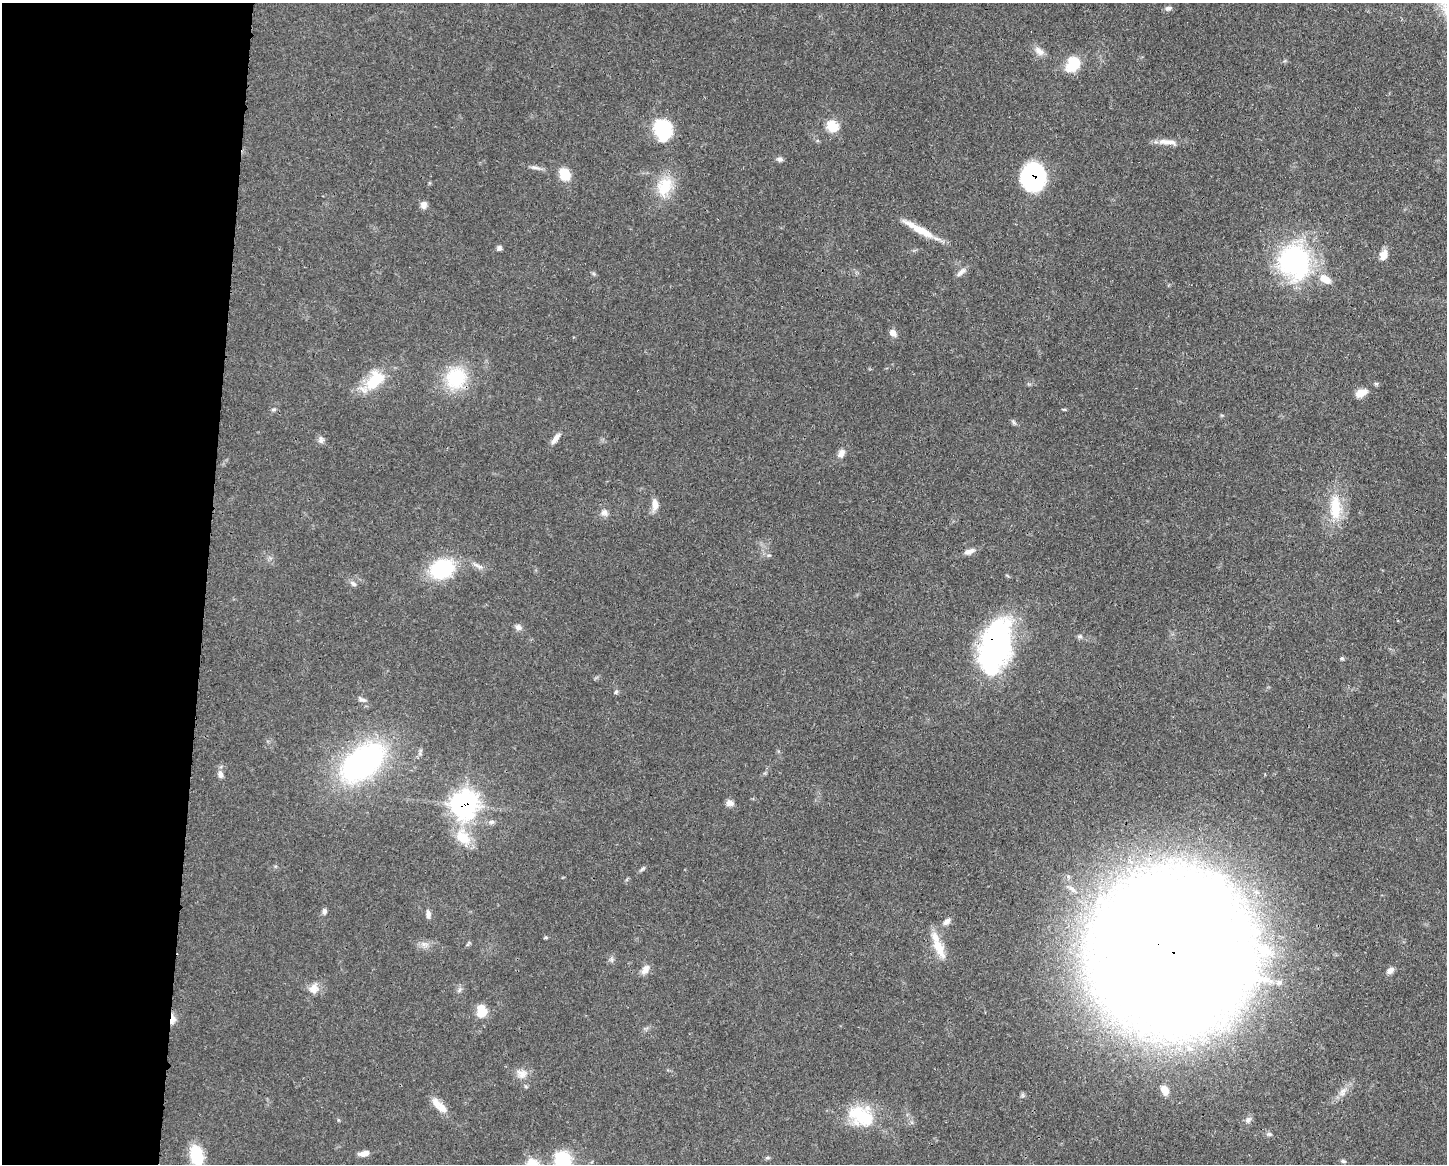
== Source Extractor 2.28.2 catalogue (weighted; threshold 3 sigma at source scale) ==
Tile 4 of 3 x 4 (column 1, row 2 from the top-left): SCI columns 112-1556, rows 2329-3490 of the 4670 x 4658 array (HDU 1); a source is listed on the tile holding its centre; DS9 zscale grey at full resolution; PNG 1449 x 1166 px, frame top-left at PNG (2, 3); no overlay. Shown black and unused: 14% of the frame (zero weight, under 3 of 4 exposures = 1% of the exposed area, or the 3 px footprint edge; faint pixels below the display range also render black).
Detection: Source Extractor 2.28.2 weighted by HDU 2 'WHT'; one run over the whole footprint, this tile lists its part. Background 0.055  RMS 0.0032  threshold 0.0145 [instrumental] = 3 sigma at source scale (4.5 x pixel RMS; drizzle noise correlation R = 1.50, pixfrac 1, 0.05/0.05 arcsec/px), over >= 5 px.
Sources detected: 80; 2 inside a brighter object's white glare — not listed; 2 inside a brighter listed object's ellipse — not listed separately; the other 76 listed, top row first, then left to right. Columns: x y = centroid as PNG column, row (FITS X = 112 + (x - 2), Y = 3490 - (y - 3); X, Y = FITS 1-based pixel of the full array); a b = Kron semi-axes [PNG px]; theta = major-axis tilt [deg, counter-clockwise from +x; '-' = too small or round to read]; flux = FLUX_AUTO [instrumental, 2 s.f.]
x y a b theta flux
1168 8 10 6 10 0.99
1039 51 15 9 -44 2.4
1073 64 18 14 59 8.6
832 126 10 8 -39 10
662 129 20 16 -73 21
1167 142 28 7 -6 3.1
780 159 8 6 -23 1
536 168 16 5 -16 1.4
564 174 11 9 -60 7.5
1033 177 23 19 89 43
664 186 27 21 67 10
423 205 9 7 87 1.7
921 231 34 10 -28 7.1
499 248 7 6 - 0.79
1383 255 13 8 66 3
1295 261 36 31 -70 59
961 272 15 6 43 1.5
1325 279 16 9 -34 4.1
893 333 8 7 - 2
456 378 29 27 58 17
375 380 30 18 50 12
1361 393 16 9 30 3.1
273 409 8 4 9 0.53
1064 409 7 3 -8 0.36
1013 422 8 5 -57 0.67
555 439 17 6 55 2.1
321 440 10 7 -89 1.2
841 453 11 8 57 2
655 505 17 8 88 2.5
1335 508 39 15 -90 11
604 513 10 9 - 1.7
969 551 12 6 22 1.9
769 555 6 3 17 0.39
478 566 18 6 -29 1.7
442 569 29 22 23 21
353 583 11 5 -37 0.98
518 627 9 7 -27 1.4
1080 636 7 5 -6 0.68
996 646 50 26 78 87
1342 658 5 5 - 0.47
616 692 6 5 - 0.62
362 700 10 6 -18 1
363 762 50 28 38 79
220 774 10 7 -81 1.4
730 803 10 8 -19 1.5
464 805 12 11 - 190
491 822 9 5 9 1
463 837 24 16 -47 8.4
642 869 9 4 36 0.64
324 911 8 6 77 0.91
428 914 11 6 -87 1.2
947 921 11 7 48 1.5
545 938 6 3 0 0.39
424 944 7 6 - 1.2
468 944 10 3 46 0.49
939 948 31 11 -65 6.4
1172 950 72 51 -24 1800
645 969 12 8 58 2.4
1390 970 9 7 46 1.5
1279 982 10 7 23 1.7
313 989 13 12 - 3
459 990 7 4 71 0.68
482 1011 12 9 87 6.4
172 1019 12 6 81 3.3
522 1074 16 12 -8 3.1
1165 1090 11 7 -62 3
1343 1092 13 6 62 2
442 1107 17 11 -56 3.3
861 1116 33 21 -30 17
1248 1119 9 7 32 1.1
1269 1134 8 5 -1 0.7
364 1153 11 6 12 2.4
196 1156 20 12 -79 13
767 1158 6 4 2 0.49
1343 1161 7 5 -16 0.55
563 1164 23 16 88 23
Overlapping masked pixels (flux is a lower limit): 6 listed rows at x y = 1033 177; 456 378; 996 646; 464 805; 1172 950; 172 1019
Isophote crosses this tile's border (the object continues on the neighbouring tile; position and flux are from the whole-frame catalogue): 2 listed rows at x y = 196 1156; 563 1164